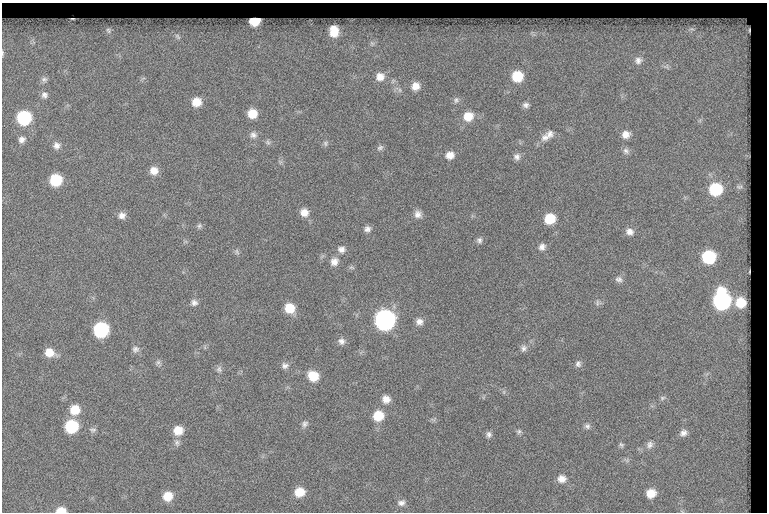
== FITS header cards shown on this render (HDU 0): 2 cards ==
NAXIS1  =                  765
NAXIS2  =                  510

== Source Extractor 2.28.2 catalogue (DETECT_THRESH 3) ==
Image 765 x 510 px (HDU 0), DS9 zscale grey, 1 PNG px = 1 image px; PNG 769 x 514 px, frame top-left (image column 1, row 510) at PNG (2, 3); no overlay
Background 157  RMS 6.9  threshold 20.6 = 3 sigma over >= 5 px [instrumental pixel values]
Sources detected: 92; all 92 listed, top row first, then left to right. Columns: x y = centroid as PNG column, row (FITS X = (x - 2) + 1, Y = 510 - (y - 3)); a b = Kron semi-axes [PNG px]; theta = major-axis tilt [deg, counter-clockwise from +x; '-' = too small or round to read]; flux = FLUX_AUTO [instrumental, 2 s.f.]
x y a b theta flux
254 21 8 7 - 10000
692 29 8 5 -23 1100
108 30 7 5 -73 930
749 30 5 4 - 690
334 31 10 7 -86 7700
178 36 10 5 -49 1000
372 43 7 5 -30 880
2 53 8 3 -85 610
638 60 10 9 - 2300
666 67 9 6 -44 1300
517 76 10 9 - 14000
380 77 11 10 - 4300
44 79 8 7 - 1500
415 86 10 9 - 4500
44 95 9 8 - 1800
456 100 9 7 66 1500
196 102 10 9 - 6400
526 105 8 7 - 1600
252 114 8 8 - 7700
468 116 11 10 - 7500
24 118 10 9 - 38000
550 134 12 10 20 2900
626 134 10 9 - 3600
253 135 10 9 - 2100
545 137 13 10 27 3500
22 139 9 7 30 2200
268 142 8 6 -45 1200
325 143 8 6 83 1100
56 145 9 9 - 2500
380 148 9 6 26 1200
626 151 9 8 - 1700
450 155 10 9 - 4000
517 157 9 8 - 2100
154 171 9 9 - 4400
56 180 9 9 - 19000
739 187 11 7 -1 1600
715 189 11 11 - 25000
304 212 9 9 - 4100
418 214 10 9 - 2700
122 215 9 8 - 2500
550 219 9 9 - 12000
199 226 7 6 - 1000
367 229 8 7 - 2000
629 232 10 8 -18 2700
479 240 8 7 - 1400
542 247 9 8 - 2300
341 249 10 8 -8 2400
237 252 9 5 -71 1100
709 257 10 10 - 31000
334 262 10 9 - 3300
351 267 9 4 -1 780
749 272 3 2 - 430
619 279 10 8 -8 1800
722 300 13 11 89 100000
194 302 9 8 - 2000
740 302 8 8 - 11000
597 303 9 4 90 1000
289 308 10 9 - 9100
385 320 11 11 - 180000
419 322 9 8 - 2600
101 330 10 9 - 52000
341 341 9 9 - 2300
524 348 9 8 - 1800
135 349 9 8 - 1900
49 353 10 8 -21 6100
158 362 8 6 62 1200
578 364 9 7 73 1600
285 366 9 8 - 1900
219 369 9 8 - 1600
313 376 10 9 - 10000
504 392 7 4 -72 740
662 398 8 6 16 1000
386 399 9 9 - 3800
75 410 11 10 - 8400
378 416 10 9 - 11000
305 424 10 7 64 1700
71 426 10 9 - 26000
587 426 8 7 - 1500
93 430 10 6 -4 1300
178 430 10 9 - 6700
519 431 7 6 - 1000
683 433 10 8 28 2400
489 434 8 7 - 1500
177 443 9 7 -85 1600
621 445 7 5 -37 880
650 445 10 9 - 2100
562 479 10 9 - 3500
299 492 10 9 - 7800
651 493 9 8 - 6700
168 496 9 8 - 7500
401 503 10 8 11 2100
61 510 9 6 -1 5700
At the frame edge (FLAGS 8, measured only in part): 2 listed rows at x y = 2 53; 61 510